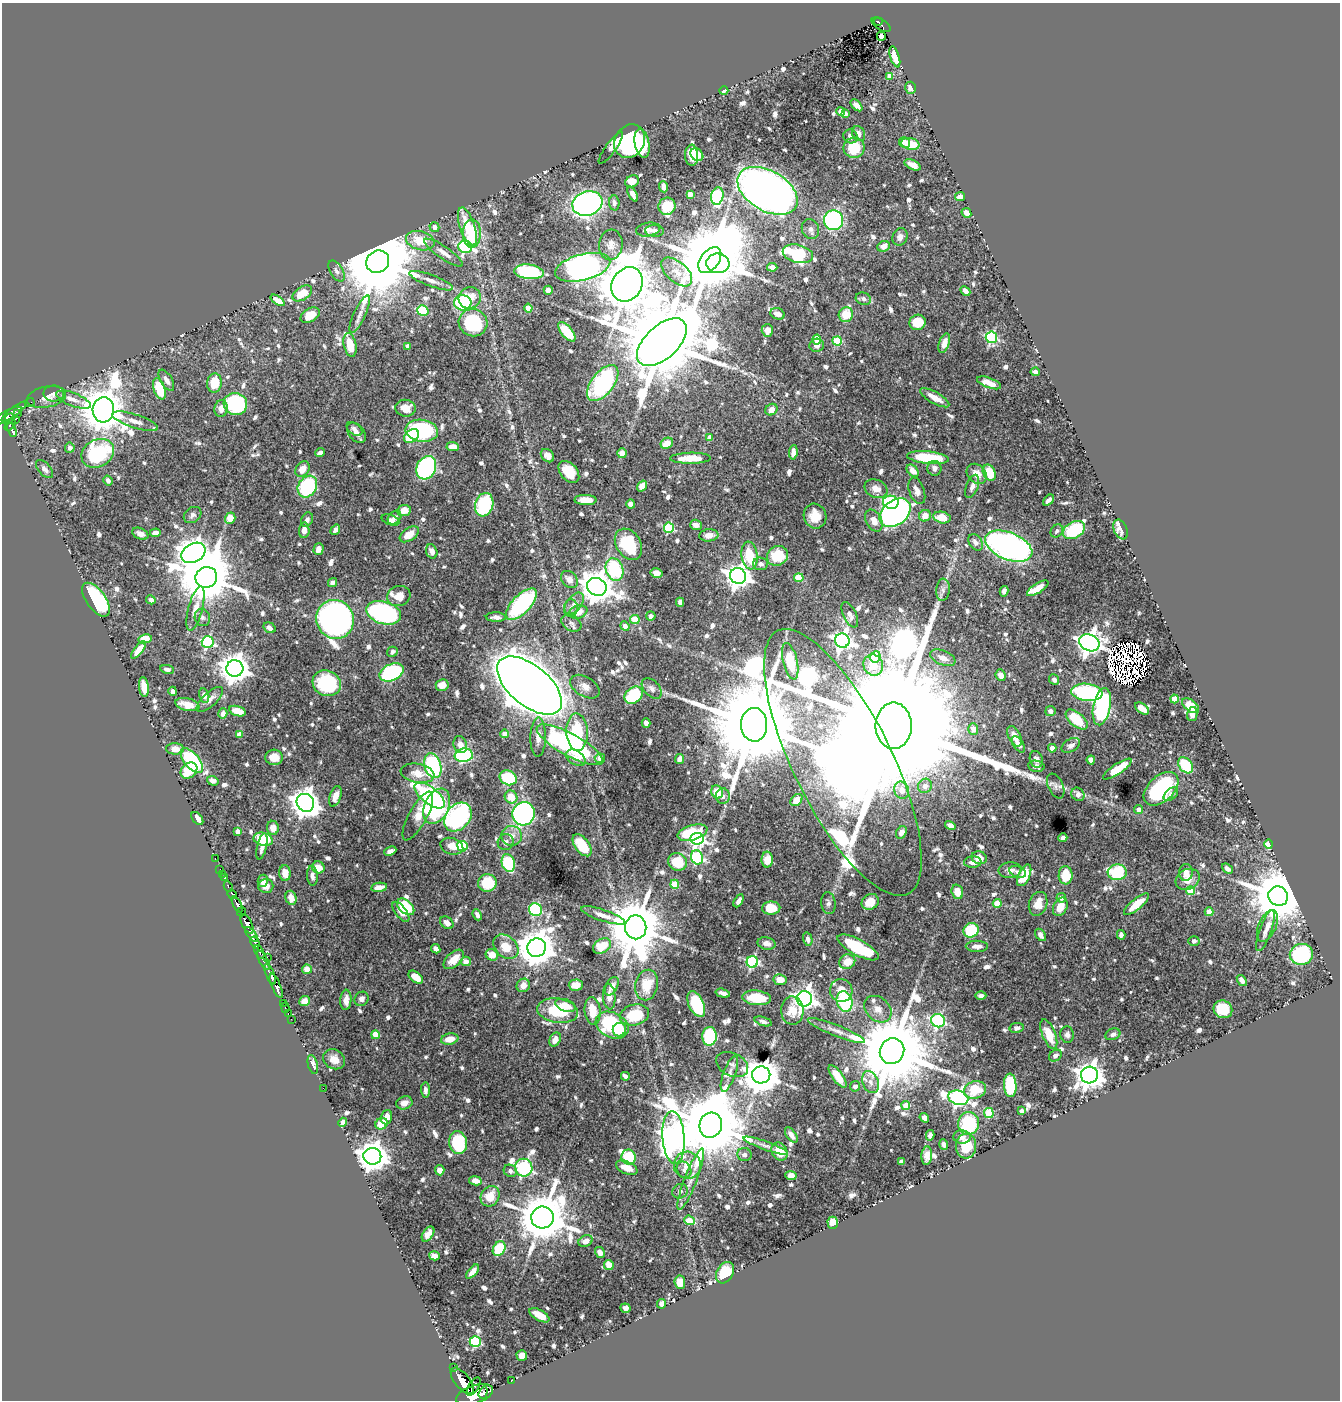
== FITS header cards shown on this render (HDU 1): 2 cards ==
NAXIS1  =                 1338
NAXIS2  =                 1398

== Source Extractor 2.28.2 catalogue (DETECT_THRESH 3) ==
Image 1338 x 1398 px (HDU 1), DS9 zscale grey, 1 PNG px = 1 image px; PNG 1342 x 1402 px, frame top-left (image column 1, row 1398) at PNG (2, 3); each listed source drawn as its Kron ellipse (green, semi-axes under 4 px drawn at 4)
Background 0.882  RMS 0.011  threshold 0.0328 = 3 sigma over >= 5 px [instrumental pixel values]
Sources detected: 936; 15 with non-positive FLUX_AUTO (blend fragments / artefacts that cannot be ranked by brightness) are neither listed nor drawn; of the other 921, the 500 brightest by FLUX_AUTO listed and drawn (421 fainter detections omitted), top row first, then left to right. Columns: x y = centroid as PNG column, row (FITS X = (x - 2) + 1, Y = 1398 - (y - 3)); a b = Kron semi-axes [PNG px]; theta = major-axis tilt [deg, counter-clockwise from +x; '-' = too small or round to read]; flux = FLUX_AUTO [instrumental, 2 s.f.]
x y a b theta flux
878 21 4 3 - 37
881 25 10 5 -32 74
881 36 5 4 - 8.1
895 57 11 4 -73 14
890 76 4 4 - 7.8
910 88 6 5 - 6
724 91 4 3 - 3.1
856 105 7 4 -47 4.3
840 111 4 4 - 6
845 114 4 4 - 5
859 134 8 6 -61 4.4
850 136 7 6 - 4.3
630 141 17 14 58 150
905 142 6 5 - 6.7
642 144 15 7 -80 47
910 144 9 6 -12 19
611 148 19 5 54 6
854 148 10 10 - 23
692 155 11 6 -87 16
697 155 7 5 -43 8.8
913 165 8 4 -25 6.3
632 181 7 5 27 9
663 187 5 4 - 4.8
767 191 33 20 -30 740
633 194 8 4 -62 3.3
690 194 4 4 - 11
717 196 9 6 80 99
960 197 5 4 - 4.7
587 203 15 12 19 340
614 203 7 5 -85 2.8
667 206 9 8 - 18
966 213 5 4 - 4.2
834 220 10 9 - 140
434 227 5 4 - 4.2
467 227 20 7 -72 20
648 229 12 7 10 3.5
810 229 10 8 -68 4.5
654 231 9 6 -4 3.9
472 234 14 9 88 29
900 237 9 7 73 4.2
420 241 14 9 -13 16
611 245 15 11 84 6.4
884 246 6 5 - 6.4
465 247 7 6 - 130
444 253 23 6 -34 6.6
798 254 15 9 -14 71
710 260 15 9 53 8600
378 262 12 10 35 12000
718 263 11 10 - 680
583 267 28 13 15 560
772 267 5 4 - 4.1
336 271 12 6 -58 3.1
529 272 15 7 -6 63
677 272 18 10 -41 9.6
431 281 23 6 -20 6
627 284 18 15 58 5800
548 290 4 4 - 4.8
965 291 5 3 - 3.2
302 293 11 6 32 15
470 298 11 10 - 13
863 299 8 6 -16 2.7
278 300 8 4 -34 6.9
463 303 8 7 - 64
528 308 4 4 - 16
423 310 6 5 - 40
360 314 20 6 65 5.2
777 314 7 5 -19 3.8
310 315 10 6 30 13
846 315 7 7 - 17
918 322 8 7 - 16
473 323 14 13 - 61
767 330 6 5 - 5.7
567 332 11 5 -50 23
991 337 6 5 - 87
817 340 5 4 - 17
837 341 5 4 - 37
662 342 30 16 43 17000
944 343 10 5 71 6.7
350 345 12 6 -78 17
817 345 7 6 - 4.1
408 346 4 4 - 5.9
1035 372 5 4 - 3.3
166 380 12 5 -59 4
214 383 9 7 81 19
603 383 21 11 52 110
989 383 12 5 -20 8.7
159 389 11 5 -71 26
54 393 10 8 -1 3.6
46 397 20 10 11 7.6
935 398 16 5 -30 10
73 400 18 6 -21 7.1
30 403 5 2 - 9.6
235 404 12 11 - 75
221 408 8 6 79 6.7
406 408 10 8 -7 10
103 410 12 11 - 3500
771 410 6 5 - 5.7
14 412 15 4 37 22
17 414 4 2 - 44
6 416 17 5 28 350
10 418 5 3 - 160
15 419 2 2 - 27
135 421 24 6 -18 7.1
10 425 7 3 51 190
354 429 9 5 -37 3
12 430 7 3 -69 160
422 431 16 11 -9 110
357 433 12 7 -50 5.2
412 436 8 6 38 40
710 438 4 4 - 8.2
667 443 6 5 - 10
453 447 6 4 -4 8.4
70 448 5 5 - 3.1
320 452 5 4 - 4.3
793 452 7 4 84 4.5
98 453 17 13 29 79
622 453 5 4 - 7
547 456 7 5 -45 4.8
690 458 20 5 1 16
928 458 21 6 -6 44
426 468 12 9 64 120
934 468 7 7 - 3.7
45 469 11 6 -48 3.1
302 469 8 6 56 9
913 471 7 5 -47 6.1
569 472 13 8 -50 19
989 473 8 6 -64 19
977 474 11 8 -47 9.1
108 480 5 4 - 2.7
642 486 6 4 55 7
972 486 12 6 69 3.8
307 487 11 9 57 74
876 489 12 9 -25 6.9
917 491 14 7 -70 5.9
585 500 11 5 -1 11
1048 500 6 3 42 2.9
891 502 8 6 -12 49
631 504 5 4 - 4.1
484 505 12 9 73 64
404 510 7 5 7 7
895 513 17 12 37 360
193 515 9 7 37 3
815 516 12 11 - 13
925 516 6 5 - 8.2
942 517 8 6 -13 14
230 518 6 5 - 10
394 518 8 6 47 3
307 520 7 5 63 2.9
390 520 9 5 -20 3.8
874 520 12 7 -61 7.1
696 525 6 5 - 4.8
669 528 5 5 - 54
1120 529 10 6 -66 4.4
304 530 8 5 85 5.4
335 530 5 4 - 3.5
1074 530 12 8 30 38
1057 531 7 5 52 2.7
155 533 5 4 - 3.8
140 534 8 5 -25 4.5
409 534 11 6 34 12
709 535 9 6 4 6.5
975 542 9 6 -55 4.1
628 544 17 12 -58 42
1009 546 25 13 -22 330
318 549 6 5 - 5.3
432 551 7 5 -68 4.3
193 553 13 9 30 1100
750 555 14 8 -82 32
777 556 11 9 29 25
760 564 7 6 - 3.8
614 569 11 8 -70 60
656 573 6 5 - 4.9
738 576 8 8 - 720
206 577 11 10 - 5300
799 578 4 4 - 28
569 579 9 7 -47 6.4
332 583 5 4 - 3
597 587 10 8 -28 1400
1038 588 12 5 32 10
943 590 11 6 85 3.4
1004 591 5 4 - 3.1
399 596 12 10 18 9.3
96 600 19 9 -54 96
151 600 5 4 - 3.3
680 602 4 4 - 3
574 603 12 7 52 5
521 604 20 9 46 91
571 608 8 7 - 2.9
196 609 23 7 75 8.3
578 612 9 6 19 8.5
384 613 18 11 -15 170
850 615 14 6 -64 4.8
651 616 5 4 - 3.8
202 617 9 7 -68 2.7
496 617 10 4 -1 3.5
335 619 19 18 - 400
635 619 5 4 - 28
571 623 11 7 -31 2.8
625 626 5 4 - 3.9
269 628 6 5 - 4.2
145 639 7 4 10 30
842 641 7 7 - 320
208 642 6 6 - 110
1089 643 10 8 -24 780
139 650 10 4 52 10
392 652 5 5 - 2.7
875 657 6 5 - 49
943 658 13 7 -23 7.7
790 661 19 7 -76 30
873 665 11 9 -63 12
235 668 8 8 - 1100
167 669 7 4 -10 2.8
392 672 13 8 24 87
1001 675 6 5 - 6.2
1054 680 5 5 - 3.1
327 683 14 12 -26 64
442 685 6 6 - 7.1
529 685 38 20 -40 4400
144 687 10 5 -82 9.7
585 687 16 9 -31 6.3
652 688 12 7 -46 3.7
173 691 5 4 - 2.8
1087 692 16 8 -6 93
204 695 7 5 -77 4
634 695 10 7 37 46
210 699 17 7 43 4.6
1174 699 4 4 - 15
187 704 12 6 -13 8.6
1190 706 10 5 -38 13
1102 707 19 8 79 98
1142 708 8 5 -34 7.2
237 711 8 5 -17 10
1050 711 5 5 - 3.5
223 714 5 4 - 3.8
1192 714 7 5 76 5.7
1077 719 13 7 -40 25
646 723 4 4 - 4.3
754 725 17 13 89 24000
894 726 23 18 90 91000
973 729 5 5 - 6.4
577 732 19 10 -87 36
240 734 4 4 - 9.8
505 734 4 4 - 11
1015 736 11 6 -63 8.5
538 737 20 8 88 7.3
1018 744 9 5 -56 5.1
460 745 9 6 -73 5.3
570 745 37 11 -29 180
1071 745 10 6 29 3.3
1052 748 4 4 - 8.7
175 749 9 6 -2 7.1
464 755 9 6 8 100
274 757 8 7 - 8.8
576 758 11 7 -34 6.7
600 758 5 5 - 6.9
680 759 5 4 - 4.8
1036 759 8 6 -73 4.4
1091 760 4 4 - 14
192 761 15 7 -50 69
843 762 147 49 -64 1900
1186 765 9 6 -50 46
433 766 13 8 -72 90
1036 766 8 5 -9 3.9
1117 769 17 5 34 18
189 770 9 7 42 21
417 773 17 9 -10 10
508 778 9 7 -25 42
213 781 6 4 -19 3.1
925 786 7 7 - 4.3
1056 786 13 7 -65 3.5
1161 789 21 12 43 98
902 790 9 7 -67 6.7
717 792 7 5 -65 15
1078 794 7 6 - 4.5
1171 794 8 5 41 3.2
430 795 18 8 -38 110
335 796 11 5 73 6.6
723 796 8 7 - 2.8
511 797 7 6 - 13
796 800 7 5 45 7.9
305 803 9 8 - 940
437 806 18 12 65 110
1138 809 4 4 - 4.5
523 814 12 11 - 200
418 816 27 9 61 12
458 817 16 12 50 180
197 818 7 4 -51 7.2
950 826 5 4 - 4.9
273 828 7 6 - 6.4
238 831 4 4 - 5.5
901 832 7 5 59 4.5
692 833 15 7 16 33
511 836 10 10 - 7
1063 838 4 4 - 3.8
263 839 10 6 -13 25
697 839 6 6 - 210
506 842 8 7 - 3.4
1269 844 4 4 - 24
582 845 13 7 -53 24
262 846 13 4 77 3.7
452 846 11 8 -18 8.1
462 846 5 5 - 48
390 851 6 4 23 3.5
697 857 7 6 - 94
215 858 3 2 - 16
979 858 7 6 - 8.9
767 860 8 5 88 13
677 862 9 8 - 23
973 862 8 6 3 4.8
508 863 9 6 -73 45
318 867 6 6 - 9.7
220 869 3 2 - 21
1227 869 6 4 -37 3.1
1010 870 11 8 4 4.8
1018 872 8 5 -21 2.8
1117 872 9 8 - 55
1186 872 8 7 - 6.3
285 873 8 5 -87 7.1
222 874 2 2 - 9.3
1024 875 12 5 65 18
1066 875 9 7 89 24
312 876 10 5 -85 3.5
225 878 3 3 - 46
1188 879 12 10 29 9.4
263 881 6 5 - 3.7
487 883 9 8 - 29
675 884 4 4 - 26
266 886 7 7 - 7.1
228 887 6 3 -63 160
379 887 8 4 9 6.8
1190 891 4 4 - 19
957 892 7 5 -72 11
232 894 5 3 - 150
1278 896 10 9 - 5900
291 898 7 5 -73 6.8
1061 898 5 5 - 3.4
739 901 7 4 60 4.1
870 902 9 7 32 14
828 903 11 7 -83 3.2
997 903 4 4 - 17
1038 904 12 9 71 9.2
1136 904 15 5 39 16
237 905 8 4 -62 1200
406 907 10 6 -42 32
1060 907 10 6 64 9.9
771 908 9 6 2 15
536 910 6 6 - 79
241 912 5 3 - 620
401 912 12 5 -53 6.5
1209 912 4 4 - 15
477 915 6 4 -66 2.9
603 915 23 5 -18 6.7
447 923 7 5 -39 5.5
247 924 10 5 -61 2600
1267 926 17 8 67 6.3
636 927 12 10 -89 5800
971 930 8 7 - 44
1265 931 22 6 71 5.9
251 934 9 3 -53 520
1041 935 7 4 -57 3.4
1121 935 5 4 - 2.8
808 939 7 4 -76 3.1
1194 941 5 4 - 2.9
255 943 6 3 -72 300
767 943 9 6 -13 3.6
602 946 9 7 34 17
977 946 11 5 0 4.4
506 947 14 10 -42 16
858 947 23 8 -28 46
537 948 9 9 - 2200
436 949 5 4 - 4.2
259 952 7 3 -62 510
1301 954 11 10 - 72
492 955 6 5 - 9.7
267 957 2 2 - 40
454 959 12 7 43 11
263 960 10 4 -60 240
466 961 5 4 - 6.2
752 962 6 5 - 96
847 962 8 7 - 12
307 969 5 4 - 6
270 974 11 4 -67 1500
416 977 8 5 -39 10
780 980 6 5 - 10
1242 980 6 4 -53 3.3
523 985 7 6 - 6.3
576 985 7 5 3 8.4
647 985 15 11 78 19
276 986 13 4 -67 1000
612 986 10 6 62 5.8
841 990 11 11 - 9.6
723 993 7 4 -15 4.1
981 996 5 4 - 3.1
609 997 13 6 -86 4.8
757 998 14 7 -6 23
361 999 7 6 - 3.4
804 999 8 8 - 530
346 1000 10 5 86 6
305 1001 5 4 - 7
845 1001 10 7 -75 58
283 1003 3 2 - 28
696 1004 14 7 -65 49
565 1005 10 6 -19 9.8
285 1008 5 3 - 33
878 1009 15 11 -41 7.7
1223 1009 9 8 - 28
558 1011 20 12 -9 34
593 1011 14 8 -84 13
792 1011 14 11 -88 12
288 1013 3 2 - 25
634 1015 15 10 14 30
291 1019 2 2 - 12
763 1021 9 4 -18 2.9
938 1021 7 6 - 110
612 1025 17 12 -26 72
1017 1028 7 5 11 3.3
619 1030 7 6 - 19
836 1031 31 5 -21 7.1
1049 1034 16 6 -68 18
1113 1034 8 5 21 3.1
375 1035 4 4 - 14
1067 1035 8 7 - 2.9
709 1036 9 7 87 57
450 1039 9 5 12 9.2
555 1039 7 5 61 4.3
892 1051 13 12 - 13000
1055 1056 7 5 36 3.1
334 1059 11 9 -32 7.1
313 1064 10 5 -75 4.6
732 1064 17 11 -25 5.6
729 1074 19 6 70 5.1
761 1075 9 8 - 2300
1089 1075 8 8 - 910
625 1076 4 3 - 3.5
837 1076 13 5 -54 13
870 1082 11 7 -70 5.5
1010 1085 12 6 -88 47
855 1086 5 5 - 3.3
323 1088 2 2 - 18
425 1090 7 4 -86 3
975 1090 11 8 16 22
958 1098 10 7 -18 260
404 1103 8 6 20 4.8
906 1105 4 4 - 18
1022 1111 4 4 - 5.5
989 1113 5 5 - 35
386 1117 7 5 71 5.6
924 1118 5 4 - 7.7
343 1122 5 4 - 5.3
969 1123 11 10 - 50
381 1124 6 5 - 16
711 1125 12 11 - 9900
791 1135 9 4 -54 4.5
930 1135 5 4 - 3.6
674 1137 26 11 -86 1000
962 1137 8 6 -5 5.3
458 1143 11 9 -81 54
944 1144 5 4 - 3.3
766 1146 24 4 -20 4.2
966 1146 12 10 86 22
780 1152 9 7 -58 16
744 1155 7 6 - 3
372 1156 9 8 - 1100
927 1156 9 5 87 5.6
629 1157 7 7 - 29
901 1162 4 4 - 6.7
687 1165 13 13 - 11
524 1168 9 8 - 190
627 1168 11 6 -23 8.2
440 1170 5 4 - 4.7
684 1170 8 7 - 2.7
510 1171 7 6 - 2.9
791 1175 5 4 - 6.4
691 1179 33 6 69 9.8
475 1181 6 4 -9 6
680 1191 8 7 - 3.3
490 1196 11 9 60 14
542 1217 11 11 - 4800
689 1220 5 4 - 15
833 1223 6 5 - 17
428 1234 8 5 55 4.7
586 1241 7 5 28 5.2
499 1249 8 5 58 36
600 1252 6 4 -59 3.7
434 1256 5 4 - 5.8
609 1265 5 4 - 11
472 1272 8 4 50 4.4
725 1273 11 8 60 25
680 1282 7 5 -83 6.6
662 1304 5 4 - 3
625 1308 5 4 - 2.7
539 1315 11 5 -29 11
475 1342 5 5 - 77
522 1355 5 5 - 5.1
454 1367 3 2 - 19
511 1380 3 2 - 16
462 1381 16 7 -51 3900
474 1387 10 5 56 720
483 1393 6 3 72 1100
474 1395 19 9 18 6600
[421 fainter detections neither listed nor drawn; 15 non-positive-flux detections neither listed nor drawn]